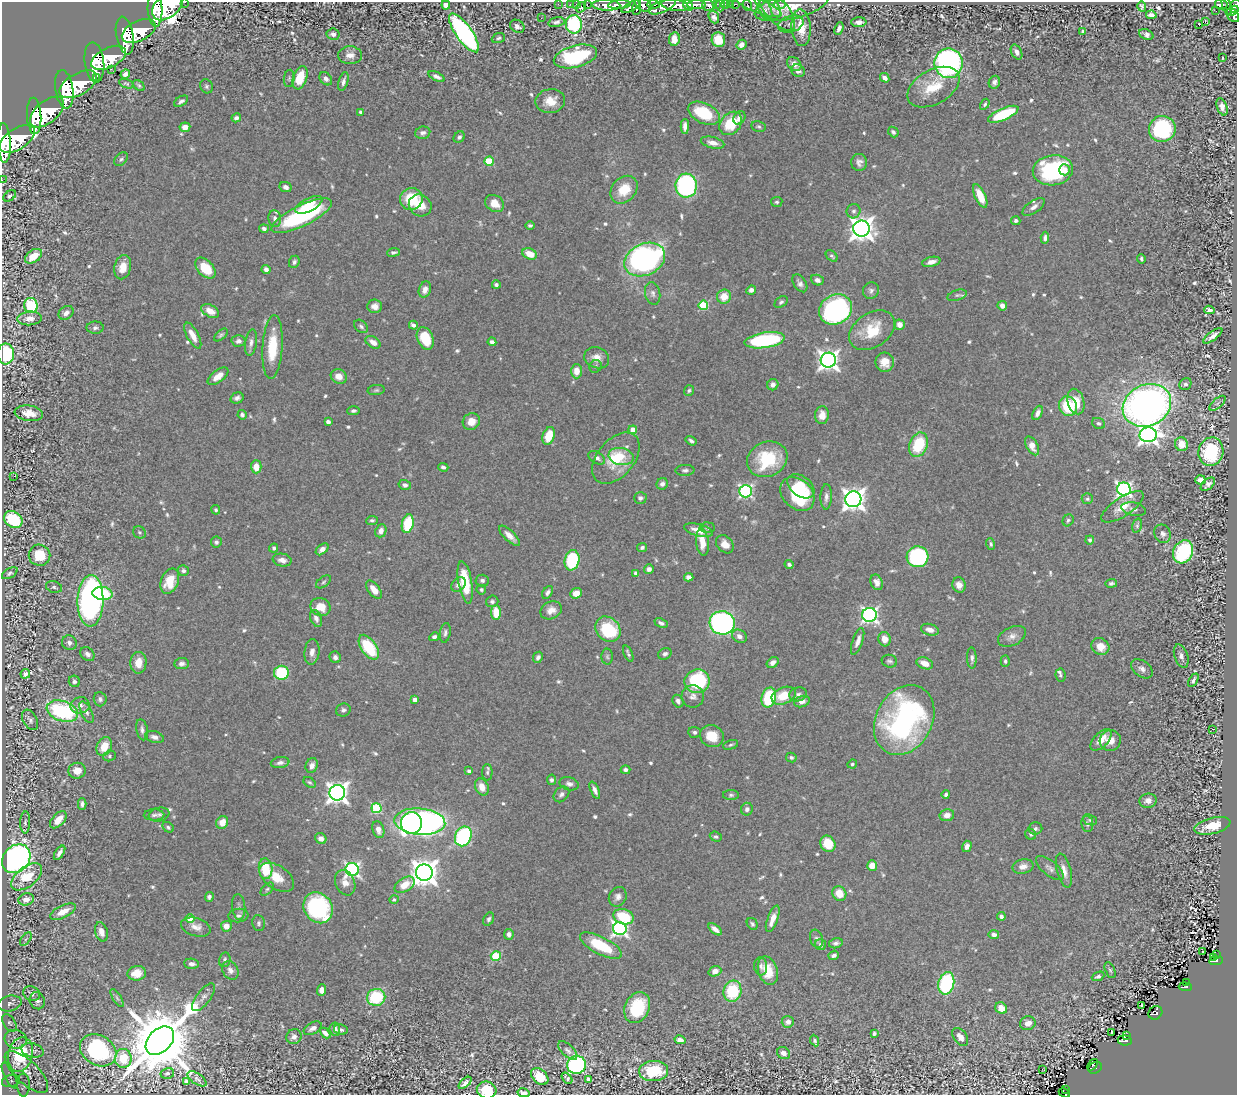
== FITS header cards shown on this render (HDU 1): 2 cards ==
NAXIS1  =                 1235
NAXIS2  =                 1093

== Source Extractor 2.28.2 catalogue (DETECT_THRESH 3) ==
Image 1235 x 1093 px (HDU 1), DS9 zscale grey, 1 PNG px = 1 image px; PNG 1239 x 1097 px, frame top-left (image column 1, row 1093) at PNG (2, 2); each listed source drawn as its Kron ellipse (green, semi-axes under 4 px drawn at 4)
Background 1.79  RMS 0.023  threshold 0.0702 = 3 sigma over >= 5 px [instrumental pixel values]
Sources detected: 718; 2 with non-positive FLUX_AUTO (blend fragments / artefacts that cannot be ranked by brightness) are neither listed nor drawn; of the other 716, the 500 brightest by FLUX_AUTO listed and drawn (216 fainter detections omitted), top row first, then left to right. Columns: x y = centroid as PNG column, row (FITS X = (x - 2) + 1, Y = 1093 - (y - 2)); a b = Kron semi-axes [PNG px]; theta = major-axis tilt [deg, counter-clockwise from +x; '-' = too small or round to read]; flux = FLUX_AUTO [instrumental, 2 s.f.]
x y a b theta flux
185 2 2 2 - 79
558 4 2 2 - 24
570 4 3 3 - 27
576 4 2 2 - 36
587 4 3 2 - 51
654 4 6 4 -5 810
730 4 2 2 - 20
736 4 3 2 - 44
1221 4 6 5 - 370
446 5 4 4 - 14
606 5 14 5 -2 3400
619 5 11 4 4 3600
643 5 9 6 -33 3000
675 5 13 5 -8 7600
688 5 6 4 -59 2200
696 5 9 4 1 3100
708 5 6 5 - 830
716 5 3 3 - 460
726 5 4 3 - 120
747 5 5 3 - 29
768 5 16 10 -51 8.6
780 5 6 3 4 3.1
167 6 18 11 40 13000
662 6 14 6 22 2900
720 6 6 3 -88 100
758 6 26 7 -22 9.6
791 6 38 12 13 37
1142 6 5 3 - 3.1
1227 6 9 4 -72 580
1235 6 7 5 64 760
581 7 6 3 55 350
631 7 10 4 28 1200
637 7 8 3 80 1200
775 8 28 11 -51 20
155 9 17 7 -87 11000
765 10 11 6 -68 7.4
1216 11 3 2 - 12
1232 11 7 3 30 710
1151 15 5 4 - 11
1233 15 7 5 -52 1100
714 17 6 5 - 6.9
541 18 3 2 - 3.7
556 22 8 4 13 4.6
859 22 7 5 1 9.2
1205 22 3 2 - 700
574 24 9 8 - 170
791 24 13 8 15 8.8
1199 24 3 3 - 47
517 26 8 6 -32 6.7
801 28 18 9 -86 33
839 28 6 3 67 5.6
139 31 18 10 26 12000
1083 31 3 3 - 3.7
464 33 23 8 -55 490
333 34 6 5 - 6.4
1146 34 7 5 -24 6.3
125 35 19 8 -80 12000
498 38 7 4 22 3.1
674 39 7 5 81 20
718 40 7 6 - 40
741 45 5 4 - 8.1
1017 52 8 5 -62 6.9
350 55 12 9 0 14
575 56 22 11 15 170
108 58 18 10 26 11000
1222 58 3 3 - 4.1
94 62 20 9 -83 13000
949 63 15 14 - 470
794 64 8 6 -42 13
111 69 2 2 - 4.3
798 71 7 6 - 8
125 74 5 4 - 7.7
437 76 9 4 -27 6.2
96 77 2 2 - 2300
289 78 8 5 84 3
300 78 12 7 71 45
885 78 5 4 - 8
326 79 7 5 -49 6.6
343 82 9 4 75 6.2
994 82 6 5 - 5.8
78 84 21 10 30 13000
126 84 7 4 -20 3.3
139 85 6 4 -40 3
207 86 7 6 - 3.6
933 87 28 17 29 56
64 89 19 9 -81 12000
181 101 8 4 32 4.8
550 101 15 12 9 27
985 104 6 4 58 3.2
1222 107 9 5 -69 10
47 112 20 11 40 13000
361 112 4 3 - 6.9
704 113 17 10 -25 74
1003 114 16 6 23 100
34 116 18 7 -87 9700
236 118 5 4 - 5.8
739 118 7 5 59 7.4
731 123 13 10 49 54
685 126 7 4 89 9.4
185 127 5 5 - 13
759 127 7 5 -13 3.3
1162 129 13 13 - 170
893 132 6 4 -46 4.6
423 133 7 6 - 5.8
459 137 6 5 - 4.7
17 139 20 10 34 5000
4 143 20 6 -87 2600
713 143 12 5 -13 11
121 159 8 5 46 3.8
489 161 5 4 - 71
859 162 8 8 - 7.6
1053 170 20 15 7 190
1064 170 6 5 - 9.1
2 180 2 2 - 18
686 186 12 10 87 280
286 187 6 5 - 6.6
624 190 15 12 46 43
10 196 7 4 36 3.1
980 196 12 5 -65 28
411 199 11 11 - 66
777 202 5 5 - 3
495 203 10 8 -33 21
309 205 15 6 26 27
420 205 12 10 -37 23
1034 207 13 6 34 9.1
854 211 7 7 - 5.5
302 216 33 10 26 210
275 219 8 6 -80 6.6
1016 221 4 4 - 3.7
530 225 4 3 - 3.4
264 229 5 4 - 5
861 229 8 8 - 1600
1045 238 6 4 85 5.2
393 252 6 4 6 4.7
530 254 7 5 -25 27
33 256 9 6 35 22
832 256 7 4 -42 4.2
645 259 21 15 25 450
1141 259 4 3 - 3.3
294 262 6 5 - 4.1
931 262 9 5 14 11
123 267 12 8 76 22
205 268 12 7 -48 44
266 269 4 4 - 6.4
817 280 6 5 - 7.3
800 283 10 6 -57 6.8
496 285 4 4 - 4.4
425 290 8 6 71 10
751 290 5 4 - 6.4
871 291 8 7 - 5.3
653 293 11 7 -78 7
957 295 10 5 18 3.7
724 297 7 7 - 24
781 302 7 5 36 3.5
31 305 7 6 - 95
703 305 5 5 - 97
375 306 7 6 - 9.8
1002 306 5 4 - 9.3
836 309 17 14 31 330
1209 310 5 4 - 6.9
210 311 9 6 -29 16
66 313 8 6 36 9.2
29 318 12 7 5 9.4
413 325 4 4 - 5.6
900 325 5 5 - 13
361 326 8 5 -42 4.3
95 328 8 6 -1 4.7
872 330 25 17 33 56
221 335 8 4 41 3.3
193 336 14 5 -62 17
1213 336 11 4 36 9.2
425 338 12 8 -67 46
765 340 20 7 9 210
238 341 7 5 2 5.9
373 342 8 5 -33 12
492 342 4 4 - 6
251 343 13 6 82 7.4
272 347 32 10 86 62
6 354 10 8 -87 130
597 358 13 10 -23 15
828 360 7 7 - 920
885 362 9 9 - 19
596 366 6 6 - 3.2
576 371 7 5 -89 19
218 376 12 6 38 17
339 376 8 7 - 17
1185 384 6 5 - 4.2
773 385 6 5 - 6.9
376 390 8 5 7 3.3
689 390 5 5 - 3.3
237 398 6 5 - 6
1076 401 13 8 -75 31
1218 403 10 4 41 4.2
1147 405 25 20 26 960
1068 406 10 8 -62 69
353 411 6 4 3 3.4
29 413 14 7 -7 23
1038 413 7 4 65 7.1
242 415 5 4 - 4.7
822 415 9 7 85 13
471 421 9 8 - 18
328 422 4 4 - 8.2
1098 423 7 5 -23 3.5
633 430 4 4 - 24
1148 435 8 7 - 880
549 436 9 6 71 38
691 441 6 4 -35 3.8
1181 444 7 6 - 22
918 445 12 9 68 75
1032 446 10 5 -61 17
1211 452 14 12 75 130
621 456 13 8 -11 18
597 458 9 5 -33 7.4
616 458 29 18 50 66
767 459 21 17 24 89
256 467 6 5 - 19
443 467 5 3 - 4.2
685 470 9 5 1 4.8
14 476 2 2 - 51
1200 480 5 4 - 8.9
662 484 6 5 - 5.7
1208 484 8 5 42 6.1
405 485 6 5 - 5.8
801 486 15 10 -36 30
1124 489 7 6 - 430
746 491 6 6 - 320
797 494 19 14 -44 110
826 497 12 5 88 7.5
640 498 6 6 - 4.6
853 499 8 8 - 1300
1087 499 5 5 - 3.3
1123 507 24 9 34 28
1134 509 12 6 -11 6.3
216 510 5 4 - 3
13 520 10 7 -33 100
372 520 6 4 6 3.1
1068 520 6 5 - 3.7
408 524 9 6 77 77
1137 526 7 4 73 3.2
708 528 7 5 -5 3.4
699 530 14 6 -15 18
381 531 7 5 67 9.8
139 532 6 6 - 3.2
1163 534 9 8 - 7.4
509 536 13 5 -43 12
1090 540 4 4 - 4.6
216 542 5 5 - 4.1
702 542 14 6 -83 23
725 544 10 7 -48 14
991 544 6 4 -72 3.1
642 547 5 4 - 3.9
274 548 4 4 - 3.2
322 549 7 4 40 8.6
1183 552 12 9 63 160
40 555 11 10 - 51
918 557 11 10 - 220
282 560 9 6 -12 11
572 560 10 7 79 120
789 564 4 3 - 4
649 569 5 4 - 6.4
183 571 5 5 - 4.6
10 573 8 5 31 3.4
635 573 4 3 - 4.1
689 577 5 4 - 9.2
482 580 7 6 - 4.4
170 581 13 8 69 38
324 582 8 5 38 3.3
465 582 21 7 -80 69
877 582 8 6 -67 11
1111 583 6 4 7 3.7
458 584 8 6 46 7
959 585 8 6 -72 11
54 587 8 5 -14 4
374 590 10 5 -53 17
481 590 5 4 - 3.5
548 592 7 4 55 4.9
102 593 10 6 -7 84
576 593 6 5 - 14
90 601 26 13 89 610
492 601 6 5 - 4.4
321 607 10 8 -22 24
551 610 11 8 25 14
496 613 7 5 -88 34
870 615 7 7 - 490
316 618 9 5 -67 7.2
661 623 7 4 -26 4.9
722 623 12 11 - 520
608 629 14 11 -44 97
930 630 9 5 -17 11
445 633 10 5 82 4.4
739 636 8 6 -31 8.4
1012 636 15 9 26 11
434 637 5 4 - 4.4
885 639 7 6 - 15
858 641 14 5 71 10
69 643 7 7 - 7.2
1100 646 9 8 - 22
369 647 14 7 -56 82
312 652 13 7 84 10
628 653 8 3 -66 3.7
87 654 8 6 -44 6.9
665 654 7 5 29 4.5
1181 656 12 6 -70 7
335 657 6 5 - 5.1
538 657 6 4 63 5.2
607 657 8 6 -88 3.6
972 658 10 5 -88 5.8
889 661 8 6 -16 3.9
1005 661 6 4 88 3.2
138 663 11 8 86 20
773 663 6 4 35 8
925 663 9 5 -20 17
182 664 7 5 5 6
1142 669 12 8 -37 8.2
281 673 7 7 - 92
25 674 5 4 - 5.4
1060 675 6 5 - 3.1
1193 680 7 3 60 4.2
74 681 6 5 - 5.3
697 681 12 12 - 140
798 694 9 7 17 5.3
693 696 11 11 - 9.3
784 696 12 8 22 37
769 698 10 7 75 90
100 699 7 6 - 4.6
415 700 4 4 - 9.8
678 701 6 5 - 6.1
802 702 8 5 18 7.5
80 705 9 8 - 8.6
343 710 7 6 - 4.8
62 711 16 10 -20 200
86 712 12 5 -64 6
30 720 11 7 -60 6
904 720 37 28 62 390
1212 729 2 2 - 8.6
142 730 11 5 -80 6.1
694 732 6 5 - 3.8
712 736 12 10 -24 33
155 737 9 5 -16 8.1
1101 740 13 7 46 20
1110 740 10 10 - 18
731 745 8 4 18 3
104 747 10 7 65 31
109 756 6 5 - 3.2
791 757 5 4 - 3.6
280 763 9 5 8 6.5
852 764 5 4 - 3.1
312 765 7 6 - 9.1
625 770 5 4 - 5.9
77 771 9 8 - 19
469 771 4 4 - 3.9
487 772 8 5 89 3.7
551 780 5 4 - 4.5
309 782 7 4 -37 3
569 784 10 6 -15 6.5
482 787 9 6 -66 16
595 790 9 4 -66 7.6
337 793 8 7 - 1100
561 794 9 6 46 5.9
731 795 8 5 0 3.6
946 795 4 3 - 4.4
1148 801 9 7 8 12
82 804 6 4 90 5.2
376 808 5 5 - 140
747 809 6 6 - 5.5
159 814 10 7 10 5.6
154 815 10 5 1 5.3
947 815 7 6 - 12
58 820 10 6 46 24
1090 820 7 5 -23 3
25 822 11 5 88 4.6
222 822 7 5 62 20
420 822 25 13 -5 700
411 823 11 10 - 540
1087 824 8 6 -84 5.5
1212 826 18 8 15 44
168 827 6 4 -32 3.4
1035 828 7 6 - 4.1
378 830 9 5 -74 10
1031 834 6 5 - 3.2
463 836 10 8 67 240
716 837 6 5 - 3.4
321 838 6 5 - 8.9
828 844 8 7 - 41
967 846 6 4 73 8.2
59 853 8 4 57 8
16 859 16 12 47 960
872 866 5 5 - 16
1023 867 10 7 12 11
1050 868 17 7 -39 8.4
266 869 10 7 -86 55
352 869 7 6 - 400
1064 871 17 7 -75 13
424 873 8 8 - 2100
26 877 18 10 39 47
277 877 19 11 -34 30
345 883 13 9 -67 15
405 885 11 7 30 25
267 889 8 4 45 3.4
839 894 7 7 - 26
209 897 5 4 - 4.5
618 897 10 8 60 8.5
26 899 8 6 16 13
394 899 5 4 - 4.6
239 907 13 6 -85 6.4
318 908 16 14 -54 220
63 912 14 6 27 20
238 915 10 7 6 5.8
1001 916 4 4 - 4.5
623 917 10 7 -18 77
190 919 4 4 - 35
489 919 7 5 62 4.7
773 919 14 5 69 17
259 923 8 6 -81 4.4
752 924 6 5 - 3.5
226 926 5 5 - 14
196 927 15 9 -17 13
620 928 7 6 - 500
715 929 8 4 -40 9.4
101 932 10 6 -75 13
509 934 5 5 - 7.2
994 934 5 4 - 6
26 939 8 4 52 3.3
817 939 9 6 -73 5.8
836 943 7 5 13 4.9
821 945 5 5 - 5.9
601 946 23 8 -27 77
1202 952 3 2 - 4.3
834 955 5 4 - 5.1
1217 955 3 3 - 24
496 956 5 5 - 93
1214 958 3 2 - 24
225 960 7 5 80 4.1
1216 961 7 4 5 170
192 964 7 5 -5 7
761 966 9 6 -86 5.6
230 970 10 7 -58 9.2
1110 970 8 4 -66 3.1
715 971 6 5 - 12
768 971 14 9 -73 37
137 973 9 7 8 22
1098 976 6 4 23 4.5
1187 982 3 2 - 17
946 983 11 8 76 160
1185 987 7 3 -4 130
321 990 6 4 85 8.4
732 991 11 9 77 93
32 994 9 7 -22 8.6
203 997 16 7 53 8.3
376 997 9 8 - 94
117 998 10 4 -58 4
37 1001 8 7 - 6.8
10 1004 12 7 13 6.6
1142 1006 3 2 - 8.8
637 1008 16 12 63 82
1001 1008 6 5 - 22
1155 1013 7 6 - 180
788 1022 6 5 - 7.7
9 1023 10 5 -57 4.8
1028 1023 8 7 - 12
313 1028 10 6 28 7.4
335 1029 7 5 -84 8
341 1030 7 5 -10 4.7
1112 1032 3 2 - 6.3
325 1033 6 4 -45 7.3
874 1033 4 3 - 3.5
1126 1035 3 3 - 21
294 1037 8 7 - 8.2
960 1037 10 6 -54 10
16 1039 11 9 -8 9.7
680 1040 5 4 - 10
815 1040 6 4 -65 3.4
1125 1040 7 5 -7 260
160 1041 16 11 46 19000
32 1050 11 7 -15 6.6
98 1050 19 15 -30 170
568 1050 12 6 -43 5.2
783 1053 7 5 -30 8.8
20 1055 17 12 77 130
123 1058 9 8 - 35
576 1065 9 9 - 330
1093 1065 6 2 52 33
1095 1068 7 5 31 160
1042 1069 3 2 - 15
654 1071 14 10 2 76
26 1072 28 11 -43 26
167 1073 7 5 12 4
9 1075 14 5 -63 8.5
540 1077 10 6 -43 39
567 1078 6 4 -52 4.9
197 1079 11 5 -34 5
588 1079 4 4 - 4.8
11 1081 9 6 10 5.1
186 1081 4 4 - 3.5
465 1083 8 3 43 6.8
23 1085 11 6 -88 6.5
1065 1089 3 2 - 19
487 1090 10 8 -14 43
524 1093 6 4 -12 6
1064 1093 6 3 -26 50
At the frame edge (FLAGS 8, measured only in part): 11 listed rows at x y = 185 2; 446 5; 167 6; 1235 6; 155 9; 4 143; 2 180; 6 354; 487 1090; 524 1093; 1064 1093
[216 fainter detections neither listed nor drawn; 2 non-positive-flux detections neither listed nor drawn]